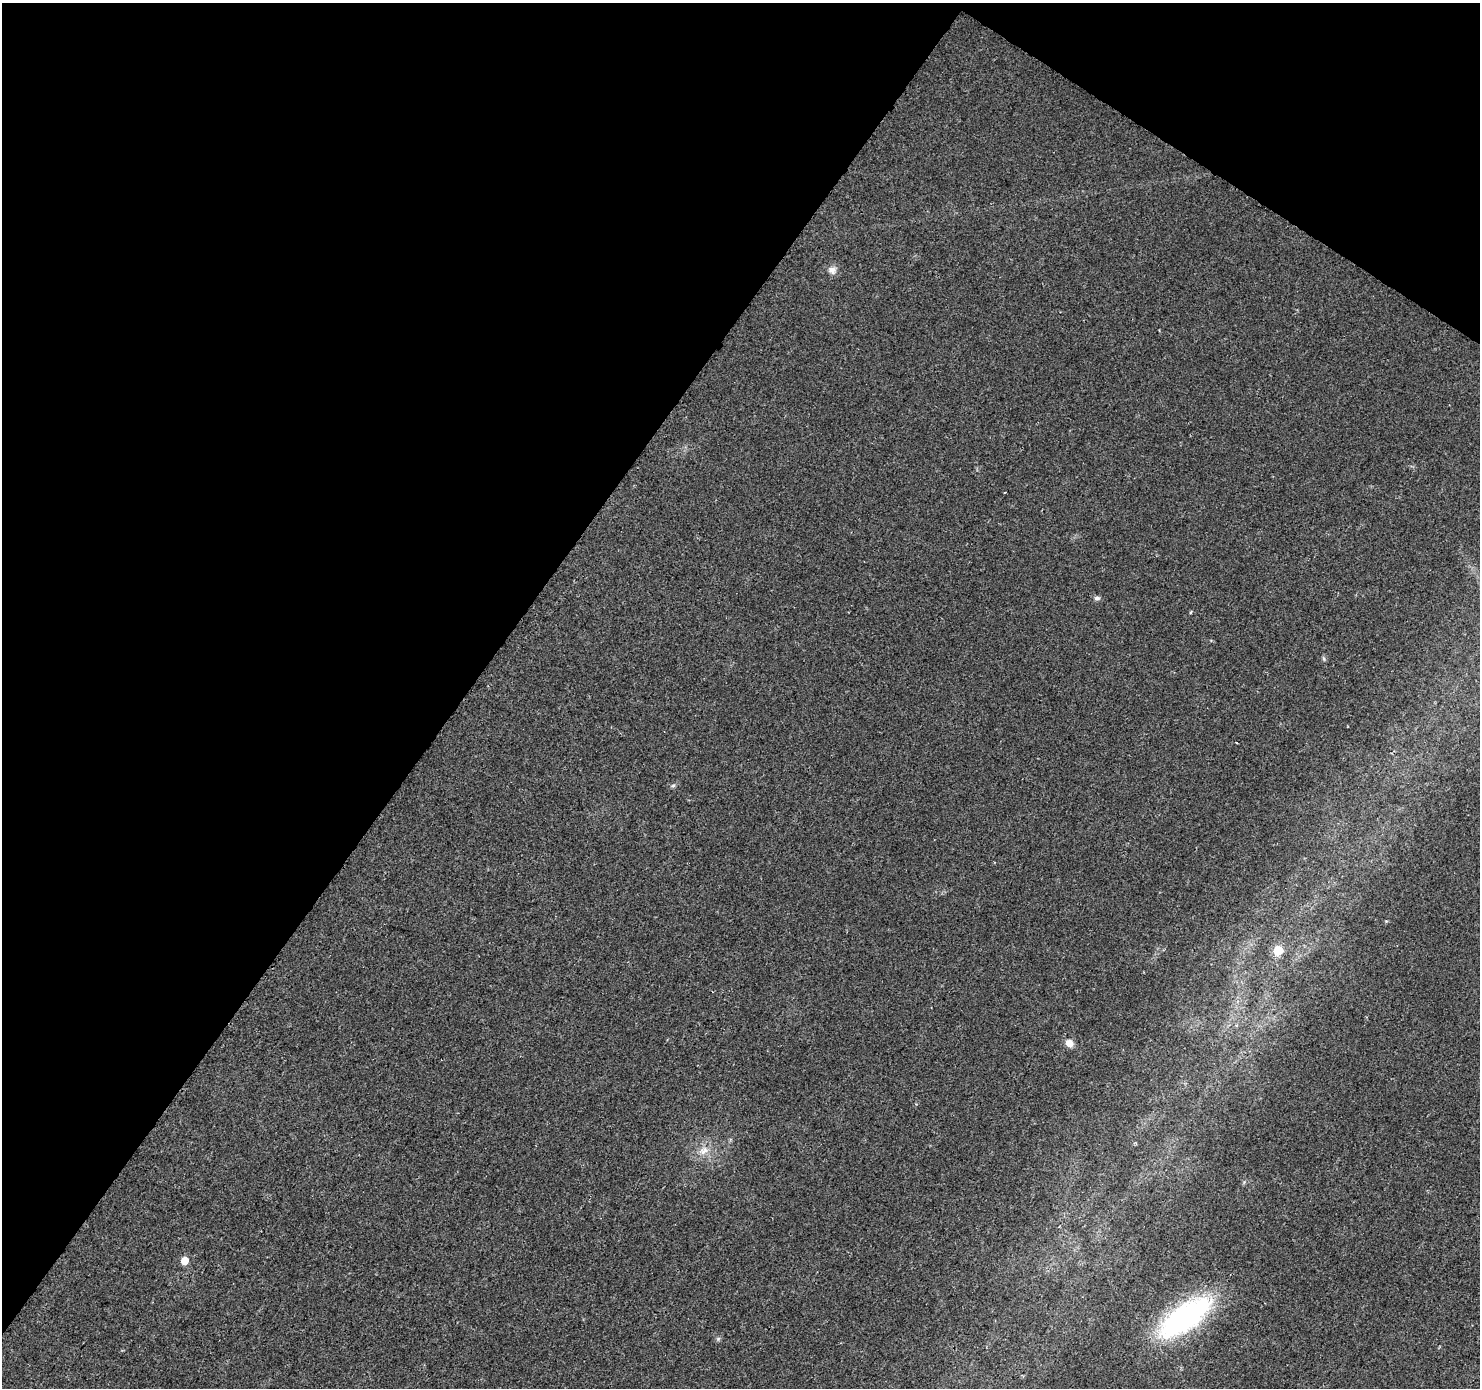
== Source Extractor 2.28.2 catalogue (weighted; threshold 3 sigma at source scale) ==
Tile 2 of 4 x 4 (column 2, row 1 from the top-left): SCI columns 1497-2974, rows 4418-5803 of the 5937 x 5994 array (HDU 1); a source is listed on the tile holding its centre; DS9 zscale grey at full resolution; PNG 1482 x 1390 px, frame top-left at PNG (2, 3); no overlay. Shown black and unused: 36% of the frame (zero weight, under 2 of 3 exposures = <1% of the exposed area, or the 3 px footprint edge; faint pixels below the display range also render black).
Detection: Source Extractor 2.28.2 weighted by HDU 2 'WHT'; one run over the whole footprint, this tile lists its part. Background 0.0277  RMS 0.0055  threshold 0.0247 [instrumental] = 3 sigma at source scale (4.5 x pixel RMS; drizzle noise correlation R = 1.50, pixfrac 1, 0.0396/0.0396 arcsec/px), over >= 5 px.
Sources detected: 12; all 12 listed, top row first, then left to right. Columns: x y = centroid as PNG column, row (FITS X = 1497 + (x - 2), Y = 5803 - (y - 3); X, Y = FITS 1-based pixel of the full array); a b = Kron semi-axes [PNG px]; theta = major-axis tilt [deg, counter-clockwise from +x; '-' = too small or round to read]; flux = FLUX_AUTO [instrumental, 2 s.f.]
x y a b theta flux
832 270 11 10 - 3.3
1097 598 8 5 0 1.4
1324 659 6 4 -71 0.81
1236 743 3 2 - 0.66
673 786 6 4 2 0.91
1386 921 4 4 - 0.46
1278 950 6 6 - 19
1069 1043 10 8 -33 4
703 1151 16 10 35 5.7
184 1260 6 5 - 8.1
1185 1317 54 22 36 120
718 1339 6 5 - 0.95